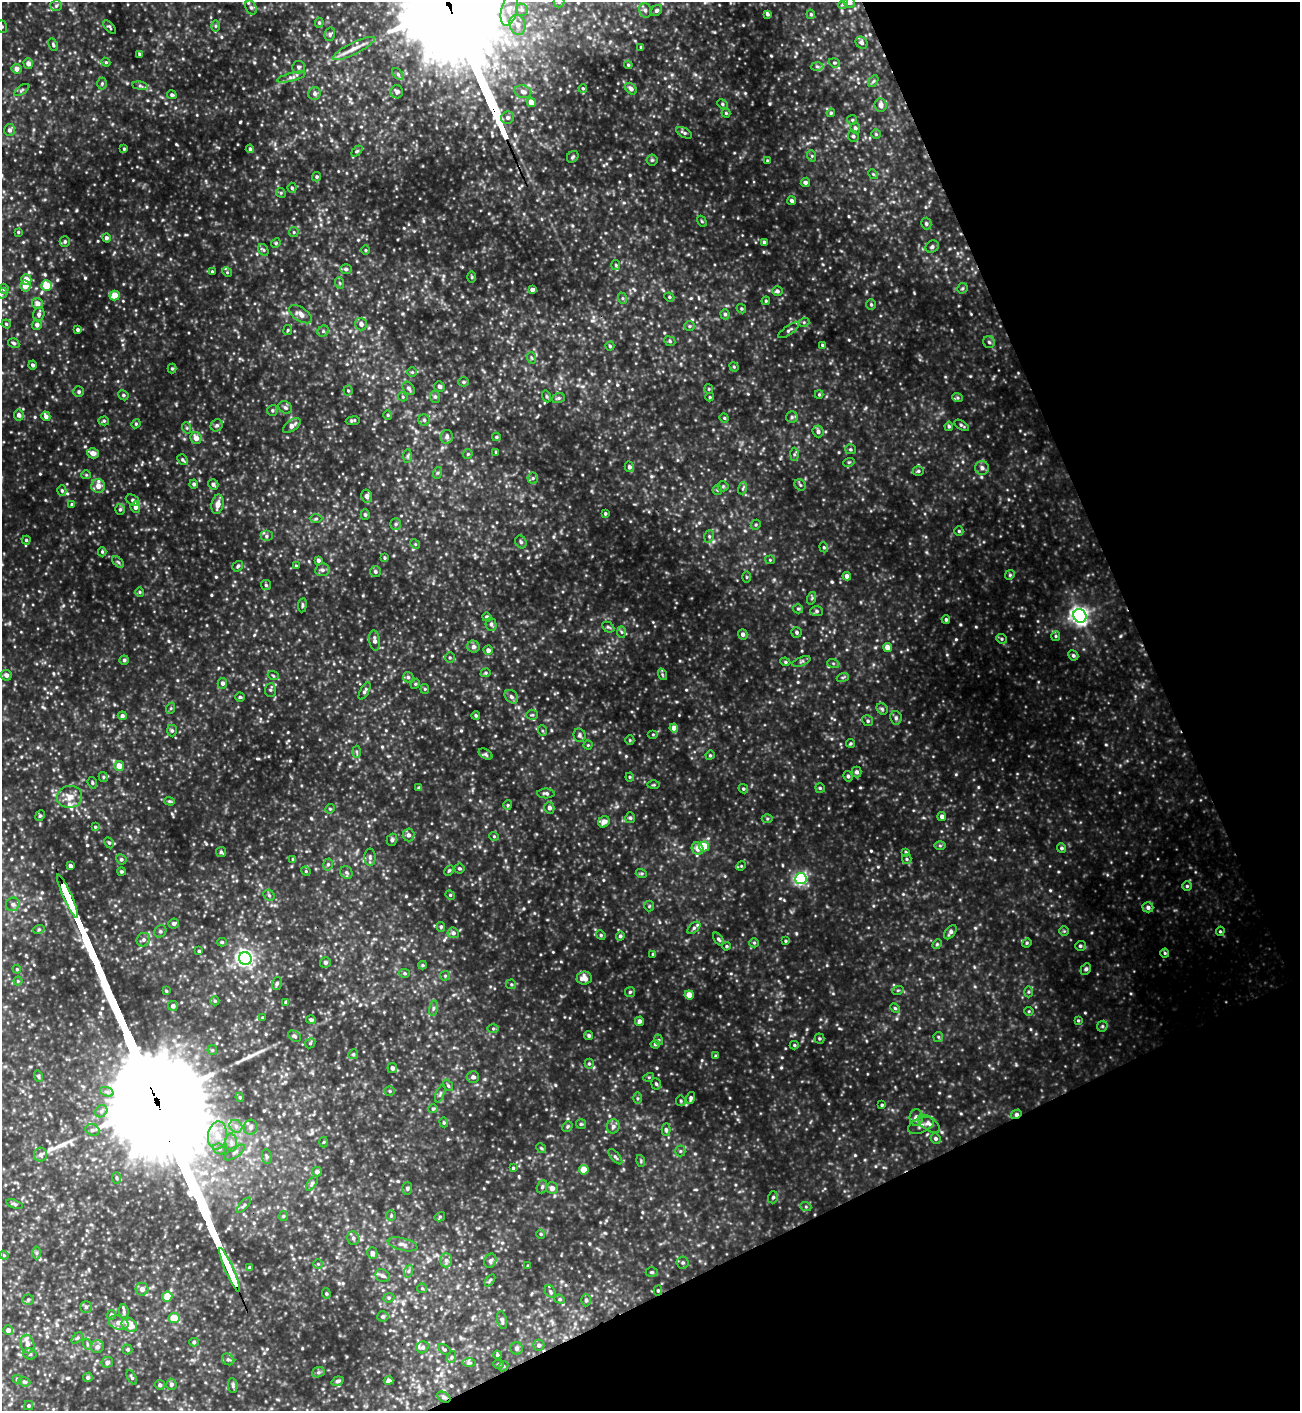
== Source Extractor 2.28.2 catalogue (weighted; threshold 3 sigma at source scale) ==
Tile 12 of 4 x 4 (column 4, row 3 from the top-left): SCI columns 4180-5477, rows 1412-2820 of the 5629 x 5640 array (HDU 1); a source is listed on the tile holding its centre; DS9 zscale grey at full resolution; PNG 1302 x 1413 px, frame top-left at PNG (2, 2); each listed source drawn as its Kron ellipse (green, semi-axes under 4 px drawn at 4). Shown black and unused: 22% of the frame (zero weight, under 3 of 4 exposures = <1% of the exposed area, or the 3 px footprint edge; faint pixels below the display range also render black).
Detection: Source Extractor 2.28.2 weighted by HDU 2 'WHT'; one run over the whole footprint, this tile lists its part. Background 0.126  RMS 0.02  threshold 0.0878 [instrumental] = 3 sigma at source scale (4.5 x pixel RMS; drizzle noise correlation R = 1.50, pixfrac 1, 0.05/0.05 arcsec/px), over >= 5 px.
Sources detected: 629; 3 long thin detections or spike segments (spike, bleed or trail) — neither listed nor drawn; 7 inside a brighter listed object's ellipse — not listed separately; of the other 619, all 500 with FLUX_AUTO >= 2.09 (the completeness limit of this list) listed and drawn (119 fainter detections not listed), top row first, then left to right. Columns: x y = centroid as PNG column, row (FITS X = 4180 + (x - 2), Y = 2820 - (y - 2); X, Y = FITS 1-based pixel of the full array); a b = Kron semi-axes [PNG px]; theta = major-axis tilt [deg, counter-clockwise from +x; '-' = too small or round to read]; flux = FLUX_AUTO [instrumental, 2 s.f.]
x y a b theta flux
559 2 5 5 - 3.8
849 3 6 5 - 4.6
843 4 5 4 - 2.3
56 6 6 5 - 3.8
251 7 7 5 -62 4.8
509 10 17 8 77 22
522 10 6 6 - 4.6
645 10 7 6 - 5.4
656 11 6 5 - 4.1
767 14 4 3 - 3.7
811 14 5 4 - 2.5
319 23 5 4 - 2.8
517 25 10 8 -75 11
2 26 6 5 - 3.2
216 26 6 4 -90 2.8
109 27 8 4 -50 2.7
330 34 7 5 76 3.9
862 43 6 5 - 4.9
53 45 6 4 -65 2.9
641 47 4 3 - 2.2
354 48 23 5 26 16
140 55 4 3 - 4.4
106 62 4 4 - 2.2
834 63 6 4 -19 2.6
28 64 5 4 - 8.7
628 65 4 4 - 2.2
817 66 6 4 -2 3.5
298 67 6 6 - 4.6
17 69 5 5 - 8.8
398 74 7 4 -46 3.4
291 77 14 4 14 6.7
873 81 6 4 57 3
102 84 6 5 - 3.1
140 86 8 4 -8 3.8
583 88 4 3 - 2.2
631 89 6 4 -47 7
22 90 9 3 34 2.9
397 92 6 6 - 4.4
523 92 8 6 -14 8.1
315 94 6 6 - 5.5
172 95 5 4 - 4
531 102 4 4 - 18
722 104 5 4 - 3.2
881 105 6 6 - 11
726 113 4 4 - 2.3
831 113 4 4 - 2.4
508 118 6 6 - 5.8
852 120 5 4 - 2.4
855 128 5 4 - 4.2
9 130 6 5 - 5.9
684 133 8 4 -29 3.8
876 134 4 4 - 2.3
853 136 5 5 - 3.5
124 149 4 3 - 2.3
250 149 4 4 - 4.2
357 151 6 4 44 2.8
812 156 6 3 -72 2.4
573 157 6 5 - 3.4
652 160 5 5 - 2.9
767 160 4 3 - 2.1
873 174 5 4 - 2.8
317 177 4 4 - 3.2
805 182 5 4 - 4.3
292 188 5 4 - 3.2
281 193 5 4 - 2.4
792 201 4 4 - 4.5
702 221 6 4 -59 2.2
926 224 6 5 - 3.6
18 232 4 4 - 2.2
294 232 5 4 - 2.6
106 238 4 4 - 4.9
65 242 5 5 - 3.8
764 242 4 3 - 4.9
276 243 5 4 - 2.3
932 247 7 6 - 4.7
263 250 6 4 -58 3.5
365 250 5 3 - 2.2
616 265 5 4 - 2.4
346 269 6 5 - 4
212 272 3 3 - 2.3
227 272 5 4 - 2.8
472 277 5 3 - 2.2
26 280 5 5 - 20
340 283 6 3 -71 2.2
25 286 5 5 - 17
46 286 5 5 - 39
962 288 5 5 - 2.9
4 289 5 4 - 4.2
532 290 4 4 - 7.1
777 291 5 5 - 5
2 293 5 5 - 3.2
115 296 5 4 - 31
669 297 5 4 - 2.7
622 298 6 4 -70 2.5
766 301 4 4 - 2.3
37 303 5 5 - 11
871 304 5 5 - 2.9
741 309 5 4 - 2.4
39 314 7 5 74 5.9
300 314 13 6 -33 12
725 314 5 4 - 3.4
804 322 5 3 - 2.2
6 324 4 4 - 2.3
361 324 6 6 - 8.5
37 325 5 5 - 7
689 326 5 4 - 2.6
78 330 4 3 - 3.9
288 330 5 4 - 2.2
789 330 12 4 34 4.7
323 331 6 5 - 3.4
670 341 6 4 -26 3.2
989 342 6 5 - 4.1
14 343 6 4 -32 3.5
823 345 4 4 - 3.6
610 346 4 4 - 2.6
532 358 6 3 -70 2.3
33 365 4 4 - 4
734 367 5 4 - 2.5
172 369 5 4 - 2.8
412 372 4 4 - 2.4
463 382 5 4 - 3.3
439 386 5 5 - 5.1
409 388 7 5 -51 4.4
709 389 5 4 - 2.2
348 390 5 4 - 2.4
79 392 5 5 - 3.3
819 394 4 4 - 2.1
123 395 5 4 - 3.5
547 396 6 4 -71 2.7
403 397 5 4 - 2.3
435 397 6 5 - 3.9
710 397 4 4 - 2.1
558 398 6 5 - 3.4
958 398 5 3 - 2.5
285 408 7 5 -35 4.8
272 410 5 5 - 3.1
19 415 5 5 - 6.4
388 415 5 4 - 2.5
46 416 5 4 - 7
792 417 6 5 - 4
724 418 5 4 - 2.2
424 420 5 5 - 3.8
104 421 5 4 - 2.9
353 421 7 3 8 2.8
136 424 5 4 - 2.4
217 425 6 5 - 4.1
962 425 8 4 -32 3.3
292 426 10 5 37 9.8
949 426 4 4 - 3.2
187 428 6 3 -72 2.2
818 431 6 5 - 5.9
447 437 7 6 - 6.1
496 437 4 4 - 2.4
196 438 6 5 - 13
850 449 5 5 - 3
496 452 4 3 - 2.9
93 453 6 5 - 11
468 454 5 4 - 2.4
794 454 6 4 88 3.4
408 456 7 4 89 3.6
182 460 6 4 -51 3.5
849 462 6 3 18 2.3
629 467 5 4 - 5.1
982 468 7 7 - 7.6
918 471 5 5 - 3.4
437 473 6 4 70 2.9
86 475 5 4 - 2.2
533 478 6 5 - 3.8
194 484 4 4 - 4.6
213 484 5 5 - 5.5
800 485 6 5 - 3.1
98 486 7 6 - 13
723 486 5 5 - 2.9
743 488 6 4 72 3
717 490 5 5 - 2.7
62 491 5 4 - 3.4
367 496 6 5 - 7.1
133 500 7 5 -29 4.6
218 504 10 6 78 13
72 505 4 4 - 4.5
135 507 5 5 - 7.5
120 509 5 4 - 3.5
605 513 3 3 - 2.8
365 515 5 4 - 3.6
316 519 6 4 1 3
396 524 5 5 - 3.7
756 525 5 4 - 2.8
959 531 4 4 - 2.6
266 536 6 5 - 4.3
709 536 6 5 - 3.6
26 540 4 4 - 2.6
521 542 7 5 -63 4.2
415 544 5 4 - 2.3
824 547 5 4 - 2.6
102 552 4 4 - 2.6
384 558 4 3 - 2.2
318 560 4 4 - 5.3
770 560 5 4 - 2.2
118 562 7 4 -44 3.2
238 566 6 4 36 3.3
296 566 4 4 - 2.5
322 570 7 6 - 5.4
375 572 5 5 - 3.6
1010 575 5 4 - 2.7
847 576 4 4 - 7.3
747 577 5 4 - 2.2
266 585 5 5 - 2.9
140 592 4 4 - 2.3
812 598 6 4 72 3
302 605 7 3 82 2.7
798 609 5 4 - 2.5
817 611 6 5 - 4.4
1080 616 7 6 - 720
487 617 4 4 - 6.5
946 620 4 3 - 3.5
491 624 7 5 -77 4.6
608 627 6 5 - 3.3
622 632 6 4 -88 3.3
797 632 5 5 - 3.8
743 634 5 4 - 5.8
1056 636 5 4 - 2.6
1001 639 6 4 -22 3
375 640 10 5 -83 8.1
473 647 6 6 - 6.2
887 647 4 4 - 18
488 650 5 4 - 8
1073 655 5 4 - 3.9
450 658 5 5 - 2.9
124 660 4 4 - 3.4
801 661 9 3 21 3.3
785 662 5 4 - 2.9
833 663 6 4 -19 2.7
486 673 5 4 - 2.4
662 674 6 4 -73 2.7
6 675 5 5 - 8.2
273 675 5 3 - 2.1
408 677 5 5 - 3.8
843 677 6 4 19 2.7
222 683 5 5 - 6.4
415 684 5 4 - 2.1
425 689 5 4 - 2.3
270 690 7 5 86 3.3
365 691 9 4 61 5
240 697 4 4 - 2.6
511 697 7 6 - 5.5
171 708 6 3 71 2.3
882 709 6 5 - 3.2
476 715 4 4 - 2.7
532 715 5 5 - 3
122 716 4 4 - 4.9
896 718 7 5 -80 5.1
868 721 5 5 - 3.5
674 728 4 4 - 12
172 731 6 5 - 3.6
543 731 5 3 - 2.2
653 734 5 3 - 2.1
580 735 7 6 - 4.9
630 740 5 4 - 2.4
850 743 4 4 - 2.6
588 745 4 4 - 2.1
357 752 6 4 -88 3
486 754 7 4 -33 3.6
710 755 5 4 - 2.4
119 766 5 5 - 18
857 772 5 5 - 5
848 776 5 4 - 3.8
103 777 5 4 - 2.7
630 777 4 4 - 2.3
92 783 6 4 -72 3.2
654 785 6 3 0 2.2
419 788 4 4 - 3.5
820 788 5 4 - 2.9
743 789 5 4 - 2.7
546 793 8 5 -1 4.7
70 797 12 11 - 19
170 801 5 4 - 2.6
508 805 5 4 - 2.7
549 808 6 5 - 5.8
330 809 5 4 - 2.4
40 816 5 4 - 2.9
942 816 4 4 - 6.9
630 818 5 5 - 3.7
767 819 5 3 - 2.3
604 822 6 5 - 13
95 827 4 4 - 2.2
408 835 6 6 - 6.5
494 836 4 4 - 2.1
392 840 6 5 - 4.8
109 843 6 4 -62 3.3
940 846 6 4 0 2.8
704 847 5 5 - 50
1061 848 5 4 - 3.8
698 849 6 5 - 13
221 852 5 5 - 2.7
906 852 4 3 - 2.4
370 857 8 5 -90 4.9
121 859 5 5 - 3.6
293 859 3 3 - 3
907 859 5 4 - 2.7
328 864 6 5 - 3.6
70 866 4 3 - 5
741 866 5 4 - 2.4
459 868 5 5 - 3
449 870 5 4 - 2.6
306 871 5 4 - 2.2
121 872 4 4 - 2.7
346 872 7 5 -46 4
641 873 6 4 -18 3
801 879 5 5 - 300
1187 886 5 4 - 3
269 895 6 5 - 3.3
450 895 5 4 - 2.3
67 896 24 3 -66 1900
13 904 7 6 - 5.3
649 906 5 5 - 2.5
1148 907 5 5 - 6
174 923 5 5 - 6.1
441 927 5 4 - 2.9
694 928 8 4 42 4.2
39 929 6 3 19 2.4
160 931 6 5 - 4
1064 931 5 5 - 2.4
1220 931 4 4 - 2.5
950 932 8 5 54 6.3
453 933 6 5 - 5.7
601 935 5 4 - 2.7
620 936 4 4 - 3.7
718 939 7 4 -54 3.6
143 940 7 6 - 6.1
785 941 4 3 - 2.1
222 942 5 4 - 2.8
754 943 5 4 - 2.6
1027 943 5 4 - 2.4
937 944 5 4 - 2.5
726 946 4 3 - 2.5
1080 946 5 5 - 3.7
199 951 4 3 - 2.9
1165 953 4 4 - 2.5
653 954 3 3 - 3.1
245 959 6 6 - 590
325 962 5 5 - 5.5
423 965 4 4 - 2.3
17 969 4 3 - 2.2
1086 969 6 4 61 4.4
405 973 5 4 - 2.8
445 976 5 5 - 2.5
584 978 7 6 - 14
18 981 4 4 - 2.1
277 983 6 5 - 3.7
511 984 5 4 - 2.7
898 990 6 3 18 2.1
166 991 4 3 - 2.1
630 992 5 5 - 3
1028 992 5 3 - 2.4
689 995 4 4 - 18
215 1001 4 4 - 2.6
286 1002 4 4 - 6
173 1006 5 5 - 5.7
433 1008 8 4 82 3.8
895 1008 5 4 - 2.6
1029 1011 4 4 - 2.2
263 1018 4 4 - 2.7
311 1020 5 4 - 4.6
1078 1020 4 3 - 2.1
640 1021 5 4 - 6.1
1102 1026 6 5 - 3
493 1029 6 4 0 2.8
589 1035 4 4 - 4
295 1036 7 5 -39 4
938 1037 5 4 - 2.4
819 1038 5 5 - 2.9
659 1040 5 3 - 2.2
310 1043 5 4 - 2.5
655 1044 5 4 - 4
794 1045 4 4 - 2.4
212 1050 5 4 - 2.6
353 1054 5 4 - 3.1
716 1056 4 4 - 3.5
589 1064 5 4 - 2.7
392 1068 5 5 - 5.7
38 1076 6 4 -75 2.6
473 1077 6 6 - 6.3
649 1077 5 3 - 2.1
656 1084 5 4 - 3.3
448 1085 6 4 -53 2.6
390 1091 5 4 - 3
107 1092 7 4 -18 4.7
440 1093 9 3 68 3.5
240 1097 5 4 - 2.6
637 1098 5 4 - 2.6
691 1098 6 4 73 5
681 1101 5 4 - 2.6
882 1105 4 3 - 2.5
433 1109 4 4 - 2.5
101 1111 6 5 - 5.2
1016 1114 5 4 - 6.2
916 1118 8 6 89 11
444 1122 5 4 - 2.3
581 1124 5 5 - 2.4
929 1124 12 6 -35 11
921 1125 13 7 21 9.6
236 1126 7 5 -45 6.5
567 1126 6 4 47 2.8
613 1126 7 6 - 6.5
251 1127 7 7 - 7.3
92 1130 7 5 -19 4.6
666 1130 6 4 -89 4
217 1135 14 9 81 23
936 1139 5 5 - 3.8
231 1142 9 5 -83 7.4
324 1142 5 3 - 2.1
541 1148 5 4 - 2.4
219 1149 6 5 - 4.1
680 1151 5 5 - 2.8
234 1152 12 5 34 5.9
40 1155 7 6 - 5.4
267 1157 7 5 -83 3.9
615 1157 9 4 -49 3.7
641 1161 6 3 -73 2.4
513 1168 3 3 - 2.5
584 1170 4 4 - 27
317 1172 5 5 - 6.5
116 1178 6 4 -88 2.6
312 1183 8 4 55 3.6
542 1187 7 5 70 3.5
407 1188 6 5 - 3.4
552 1188 6 6 - 8.9
773 1197 6 4 72 3.6
14 1204 8 4 -19 3.6
244 1205 9 4 49 4
806 1207 5 3 - 2.1
283 1216 5 4 - 2.7
391 1216 5 4 - 2.6
440 1217 5 4 - 2.3
541 1234 4 4 - 2.5
353 1238 7 6 - 5.4
402 1244 15 6 -14 8.7
37 1253 6 4 90 3.5
372 1253 5 5 - 7.1
4 1255 5 4 - 2.2
446 1260 7 6 - 6.1
490 1261 7 6 - 5.9
683 1263 6 6 - 3.9
318 1264 4 4 - 2.2
528 1266 4 3 - 2.1
250 1268 4 4 - 4.2
230 1270 24 3 -66 1700
409 1271 6 4 71 3.9
652 1272 6 5 - 2.9
383 1276 7 6 - 5.3
490 1280 7 3 54 2.7
422 1288 5 5 - 2.6
142 1289 6 6 - 10
658 1291 5 4 - 2.8
550 1292 7 5 -59 3.7
326 1294 5 4 - 2.8
167 1297 5 5 - 32
389 1298 6 4 22 3.3
560 1299 5 4 - 3
28 1300 5 5 - 3.7
586 1300 6 5 - 4.1
86 1307 5 5 - 3.3
124 1312 7 5 -85 4.1
111 1315 5 4 - 4.2
383 1316 5 5 - 3.1
174 1318 5 5 - 31
502 1320 9 5 -77 5.2
119 1323 10 6 -15 13
129 1325 8 6 -34 25
8 1330 5 4 - 7.8
77 1338 6 4 44 2.7
194 1342 5 4 - 2.9
27 1344 9 6 -75 9.4
87 1344 6 3 -73 2.5
539 1345 5 5 - 5.4
97 1347 7 6 - 6.5
423 1347 6 5 - 4.8
517 1348 6 6 - 5.4
128 1349 5 5 - 2.9
444 1349 7 4 -35 3
30 1354 7 5 -15 4.3
497 1355 4 4 - 3.3
451 1357 6 4 71 2.5
228 1359 6 5 - 4.1
107 1362 6 5 - 6.4
469 1363 6 4 0 3.4
499 1364 5 4 - 2.5
503 1366 5 4 - 2.8
318 1372 6 5 - 3.4
88 1377 5 4 - 3.8
132 1377 8 4 -62 3.3
17 1379 4 4 - 2.6
338 1381 6 4 20 4.5
388 1381 5 4 - 6.5
24 1382 6 4 -20 2.9
171 1384 5 5 - 5.3
160 1385 5 4 - 4.8
233 1386 7 4 -84 3.4
444 1397 7 5 -27 4.4
29 1406 4 4 - 3
Overlapping masked pixels (flux is a lower limit): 3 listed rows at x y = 67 896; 1016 1114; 444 1397
Isophote crosses this tile's border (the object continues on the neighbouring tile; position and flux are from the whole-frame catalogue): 5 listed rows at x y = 559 2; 849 3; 509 10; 2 26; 2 293
Unlisted compact peaks at least as high as the median listed source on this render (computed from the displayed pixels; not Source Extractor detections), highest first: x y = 975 928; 564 630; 914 293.